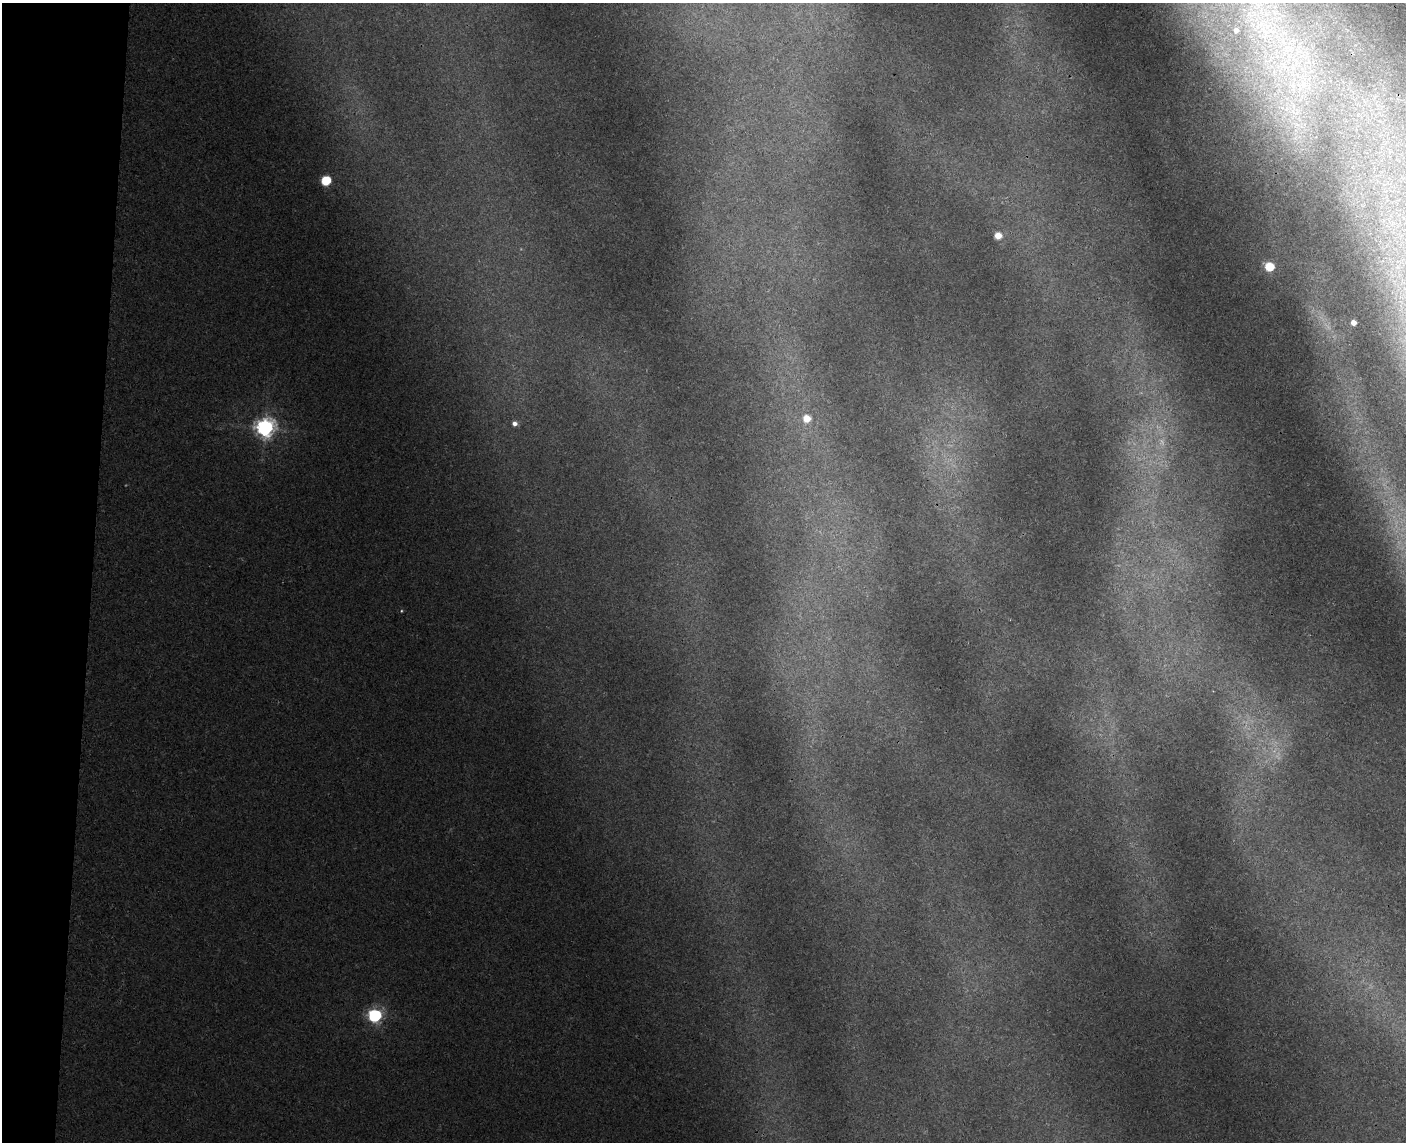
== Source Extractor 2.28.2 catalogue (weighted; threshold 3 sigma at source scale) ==
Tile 7 of 3 x 4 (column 1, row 3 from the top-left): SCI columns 165-1568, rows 1152-2291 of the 4652 x 4579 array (HDU 1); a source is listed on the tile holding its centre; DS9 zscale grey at full resolution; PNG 1408 x 1144 px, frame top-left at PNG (2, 3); no overlay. Shown black and unused: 6% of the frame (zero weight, under 3 of 4 exposures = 6% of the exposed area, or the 3 px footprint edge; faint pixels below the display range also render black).
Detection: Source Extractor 2.28.2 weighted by HDU 2 'WHT'; one run over the whole footprint, this tile lists its part. Background 0.00928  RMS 0.0036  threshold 0.0163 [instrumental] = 3 sigma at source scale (4.5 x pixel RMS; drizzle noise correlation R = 1.50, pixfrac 1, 0.05/0.05 arcsec/px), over >= 5 px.
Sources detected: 12; all 12 listed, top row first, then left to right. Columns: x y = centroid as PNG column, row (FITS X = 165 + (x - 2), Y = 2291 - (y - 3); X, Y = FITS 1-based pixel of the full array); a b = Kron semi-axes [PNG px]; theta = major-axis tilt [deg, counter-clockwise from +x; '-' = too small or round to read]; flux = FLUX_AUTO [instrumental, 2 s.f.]
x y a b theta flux
1267 26 7 4 71 1.1
1236 30 4 4 - 2.5
1300 89 7 4 19 1.1
326 181 5 5 - 29
998 236 5 5 - 8.5
1269 267 5 5 - 22
1353 323 4 4 - 4.4
806 418 5 5 - 9.7
515 423 5 5 - 2
265 428 7 7 - 210
401 611 4 3 - 0.33
374 1016 6 6 - 90